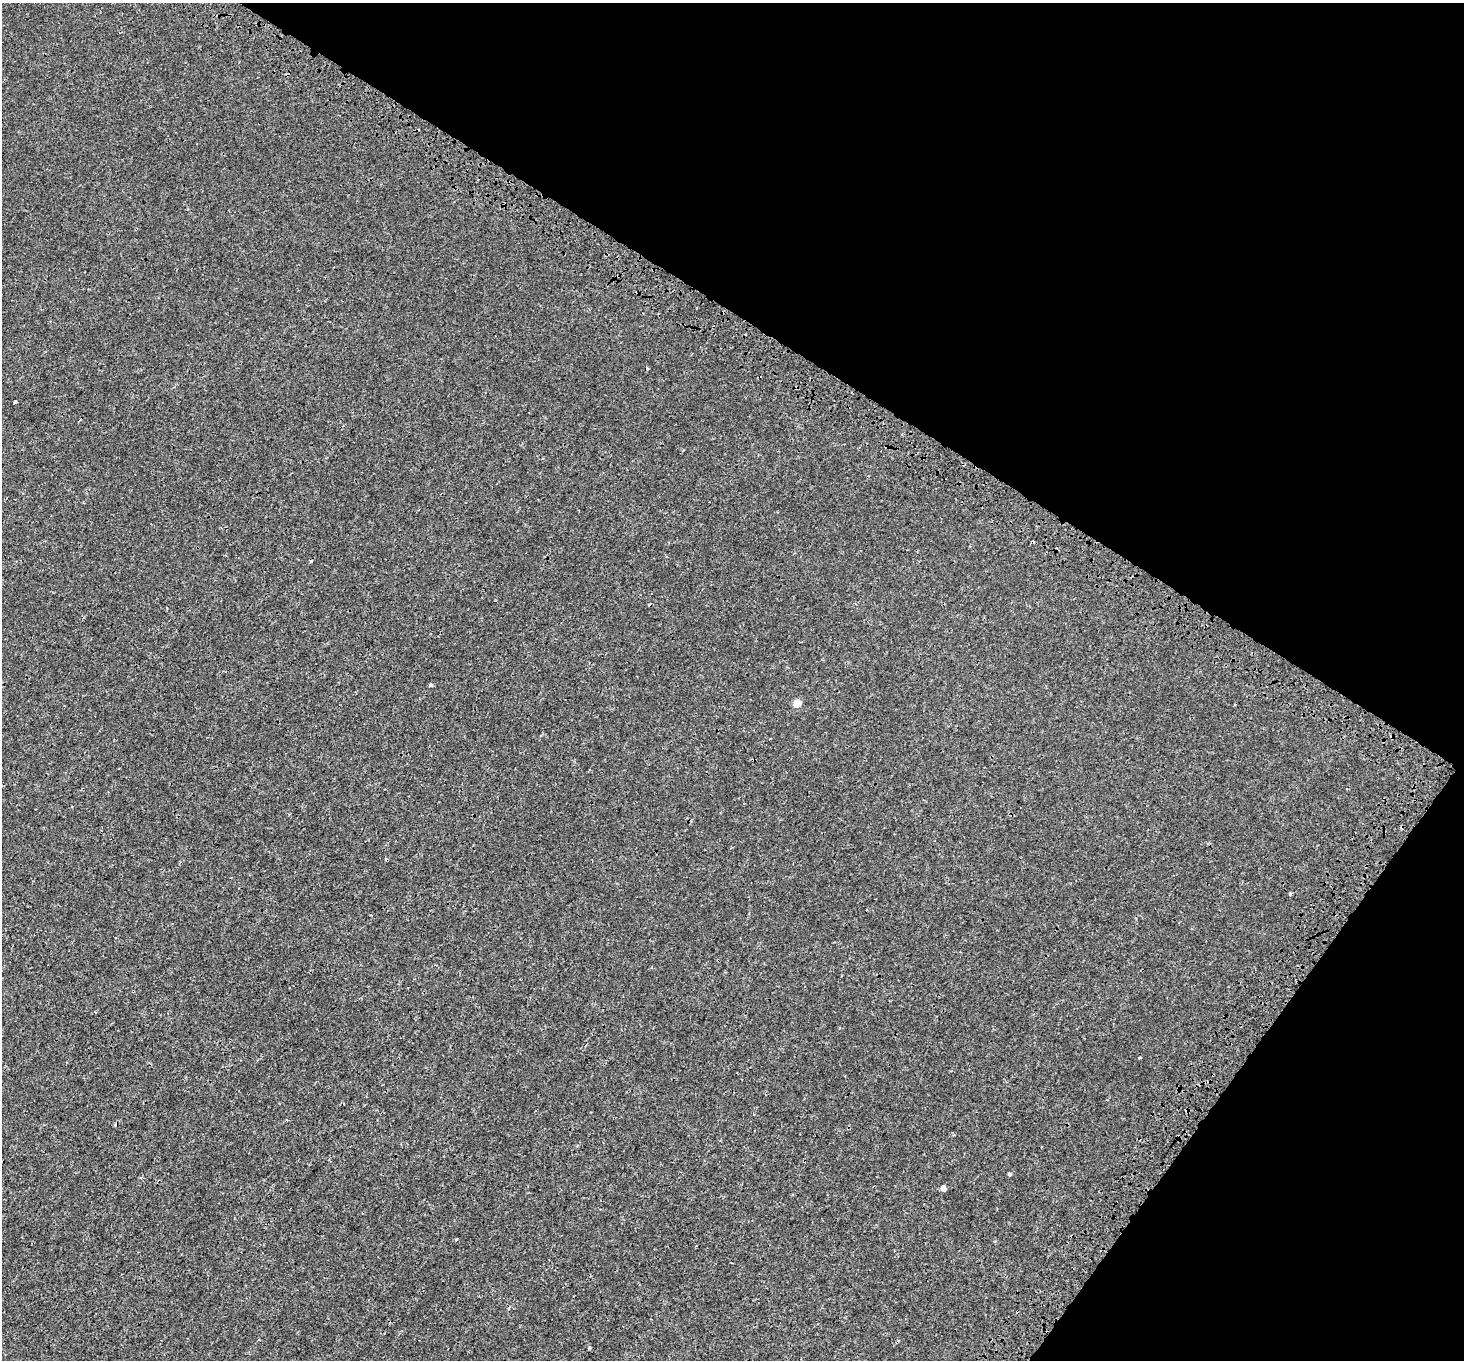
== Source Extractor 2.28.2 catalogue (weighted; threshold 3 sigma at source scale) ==
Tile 8 of 4 x 4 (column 4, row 2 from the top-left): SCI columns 4514-5975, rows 3054-4411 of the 6112 x 6170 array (HDU 1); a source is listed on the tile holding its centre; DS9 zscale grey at full resolution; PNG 1466 x 1362 px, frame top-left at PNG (2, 3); no overlay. Shown black and unused: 31% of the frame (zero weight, under 3 of 4 exposures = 9% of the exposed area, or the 3 px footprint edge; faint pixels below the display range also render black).
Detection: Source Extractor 2.28.2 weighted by HDU 2 'WHT'; one run over the whole footprint, this tile lists its part. Background 6.76e-04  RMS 0.0014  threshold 0.0063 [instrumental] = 3 sigma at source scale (4.5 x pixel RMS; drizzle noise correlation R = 1.50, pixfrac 1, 0.0396/0.0396 arcsec/px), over >= 5 px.
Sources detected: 14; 3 cosmic-ray / hot-pixel residue — not listed; the other 11 listed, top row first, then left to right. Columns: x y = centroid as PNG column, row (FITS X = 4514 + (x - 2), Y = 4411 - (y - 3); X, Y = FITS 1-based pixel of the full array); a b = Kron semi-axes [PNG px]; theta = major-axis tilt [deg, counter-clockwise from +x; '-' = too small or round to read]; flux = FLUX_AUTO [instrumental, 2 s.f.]
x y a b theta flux
15 402 3 3 - 0.32
311 561 4 3 - 0.17
430 685 4 4 - 0.34
797 703 5 5 - 2.4
1235 705 3 2 - 0.12
1290 894 4 3 - 0.17
1140 1057 4 2 - 0.14
1187 1111 5 4 - 0.23
1009 1174 4 3 - 0.33
943 1188 5 4 - 0.72
456 1239 4 3 - 0.16
Overlapping masked pixels (flux is a lower limit): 1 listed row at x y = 1187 1111